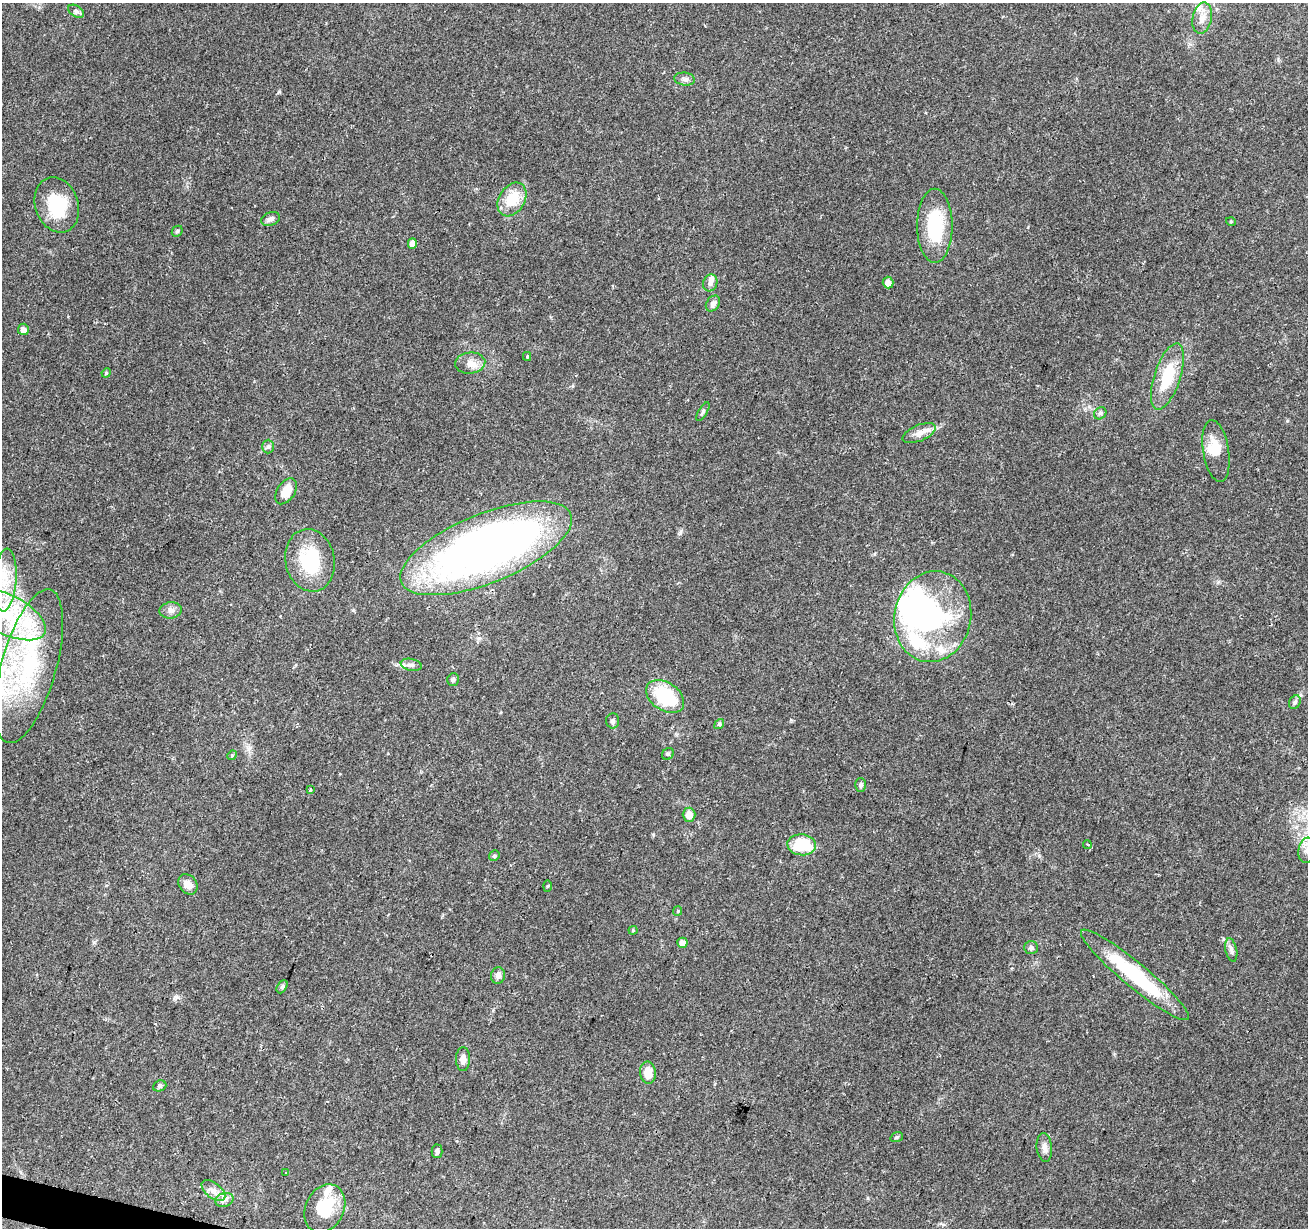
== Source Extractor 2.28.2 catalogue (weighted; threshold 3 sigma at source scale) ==
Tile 7 of 4 x 4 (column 3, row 2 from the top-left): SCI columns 2611-3916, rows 2671-3896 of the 5229 x 5404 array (HDU 1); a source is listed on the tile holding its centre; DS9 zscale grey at full resolution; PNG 1310 x 1230 px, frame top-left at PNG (2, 3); each listed source drawn as its Kron ellipse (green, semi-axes under 4 px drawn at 4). Shown black and unused: <1% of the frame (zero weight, under 2 of 3 exposures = <1% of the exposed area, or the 3 px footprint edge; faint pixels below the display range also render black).
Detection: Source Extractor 2.28.2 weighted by HDU 2 'WHT'; one run over the whole footprint, this tile lists its part. Background 0.0903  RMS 0.0059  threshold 0.0267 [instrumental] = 3 sigma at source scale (4.5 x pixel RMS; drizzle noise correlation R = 1.50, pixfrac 1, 0.0396/0.0396 arcsec/px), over >= 5 px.
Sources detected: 77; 4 inside a brighter object's white glare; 1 cosmic-ray / hot-pixel residue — neither listed nor drawn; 6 inside a brighter listed object's ellipse — not listed separately; the other 66 listed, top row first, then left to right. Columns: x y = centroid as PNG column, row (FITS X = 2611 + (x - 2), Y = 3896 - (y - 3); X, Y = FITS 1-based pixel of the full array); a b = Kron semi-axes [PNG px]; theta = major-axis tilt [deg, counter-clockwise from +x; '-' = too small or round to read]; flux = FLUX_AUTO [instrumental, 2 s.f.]
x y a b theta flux
76 11 9 5 -31 1.6
1202 18 16 9 78 5.4
685 79 10 6 -8 2.1
512 199 18 13 58 17
57 205 28 21 -71 25
270 219 10 6 21 2.3
1231 222 5 3 - 0.52
935 226 37 17 -90 34
177 231 6 5 - 0.93
412 244 5 4 - 5.7
710 283 8 7 - 2.3
888 283 6 5 - 3.7
713 304 9 6 54 3
23 329 5 5 - 3
527 356 4 4 - 0.61
470 363 15 10 5 5.4
106 373 5 4 - 0.7
1167 376 34 13 72 24
703 412 10 4 58 1.2
1100 413 7 5 42 1.3
919 433 18 8 22 4.8
268 447 7 6 - 1.3
1216 451 31 13 -81 12
286 491 14 9 56 9.2
486 548 91 34 22 380
310 560 31 24 -79 35
5 580 31 11 86 16
171 610 11 8 7 2.8
6 614 44 20 -26 35
933 617 46 38 78 82
411 665 11 6 -11 2.3
29 666 79 27 74 79
453 679 6 6 - 1.4
665 696 21 14 -34 36
1295 702 7 5 62 1.3
613 721 7 6 - 1.4
719 724 5 4 - 0.77
668 754 6 5 - 0.96
232 755 5 4 - 0.69
861 785 7 5 90 1.5
310 790 4 3 - 1.1
689 815 7 6 - 6
1087 844 4 3 - 1.5
802 845 14 10 -5 25
1307 850 12 8 82 5.2
494 856 5 5 - 1
188 884 11 8 -52 5.2
547 886 5 3 - 0.62
678 911 5 4 - 0.66
633 930 4 4 - 0.67
682 943 5 5 - 3.5
1031 948 7 6 - 1.6
1231 950 12 5 -78 2.2
1135 975 69 12 -40 50
498 976 8 7 - 2.8
282 987 7 5 61 1.1
463 1059 12 7 90 3.4
648 1073 11 8 -82 7.8
160 1086 7 5 22 1.1
897 1137 6 4 21 0.86
1044 1147 14 7 -84 3.4
437 1151 7 5 89 1.2
286 1173 3 2 - 0.57
213 1190 14 7 -37 4.2
224 1200 9 6 17 2.5
325 1208 25 19 64 21
Isophote crosses this tile's border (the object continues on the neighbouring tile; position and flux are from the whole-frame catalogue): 3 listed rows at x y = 5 580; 6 614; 1307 850
Unlisted compact peaks at least as high as the median listed source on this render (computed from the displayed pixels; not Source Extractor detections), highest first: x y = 279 92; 1223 939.